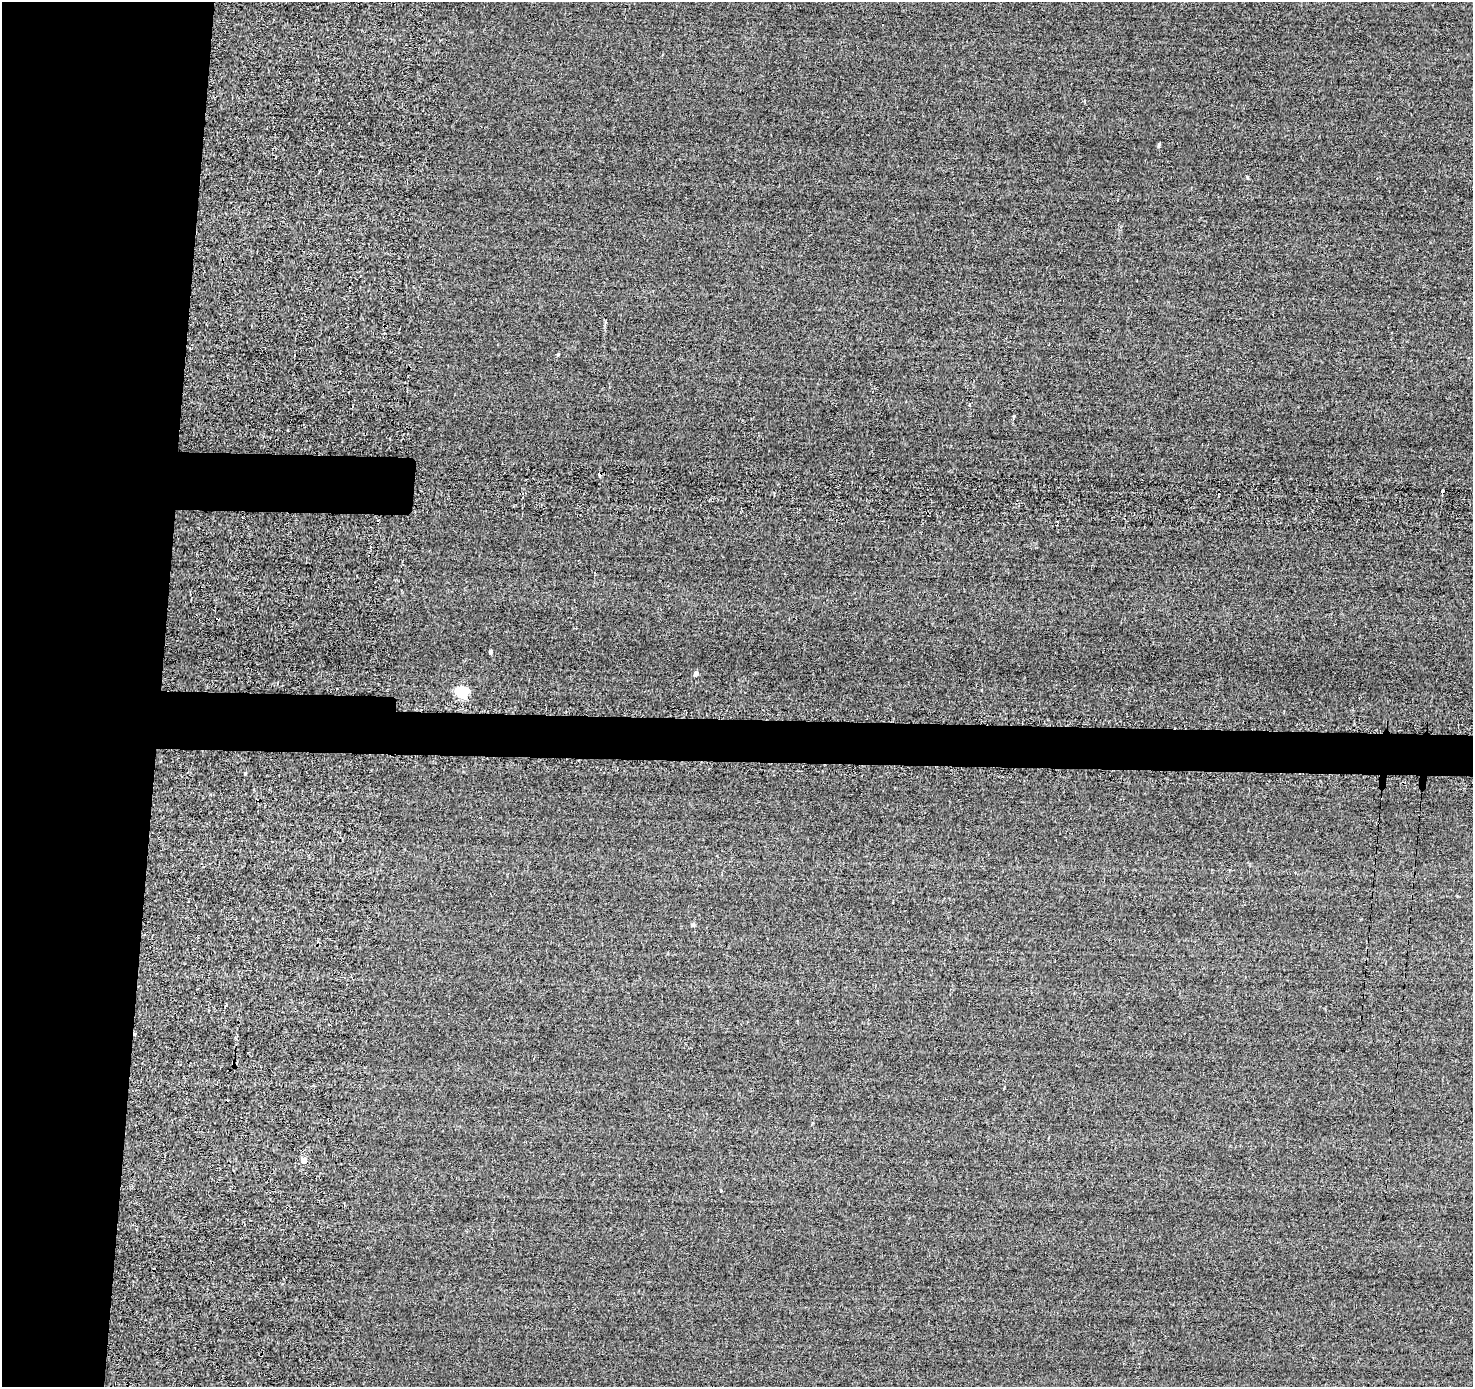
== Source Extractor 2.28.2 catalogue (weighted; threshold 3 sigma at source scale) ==
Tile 4 of 3 x 3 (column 1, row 2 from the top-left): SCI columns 17-1487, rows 1601-2985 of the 4678 x 4710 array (HDU 1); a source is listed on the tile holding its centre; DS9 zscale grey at full resolution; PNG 1475 x 1389 px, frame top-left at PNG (2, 2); no overlay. Shown black and unused: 14% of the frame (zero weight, under 2 of 3 exposures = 12% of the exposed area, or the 3 px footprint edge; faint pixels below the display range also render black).
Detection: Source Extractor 2.28.2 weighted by HDU 2 'WHT'; one run over the whole footprint, this tile lists its part. Background -0.431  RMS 3.3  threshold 14.8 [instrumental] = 3 sigma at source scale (4.5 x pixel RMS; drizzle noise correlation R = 1.50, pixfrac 1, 0.05/0.05 arcsec/px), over >= 5 px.
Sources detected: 17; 3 cosmic-ray / hot-pixel residue — not listed; the other 14 listed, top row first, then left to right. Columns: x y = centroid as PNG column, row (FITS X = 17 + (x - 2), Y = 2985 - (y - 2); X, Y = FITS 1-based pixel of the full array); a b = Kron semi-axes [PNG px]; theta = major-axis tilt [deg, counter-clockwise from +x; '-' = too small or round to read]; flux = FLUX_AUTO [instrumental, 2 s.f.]
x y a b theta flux
1159 144 4 4 - 510
1247 177 4 4 - 410
558 354 4 3 - 370
970 404 4 3 - 270
1014 416 4 4 - 250
1443 491 4 3 - 990
491 652 4 3 - 910
696 673 5 4 - 1500
462 692 6 5 - 49000
245 773 3 3 - 4300
693 925 4 3 - 1000
1003 1089 4 2 - 230
303 1161 4 4 - 4200
721 1190 3 2 - 420